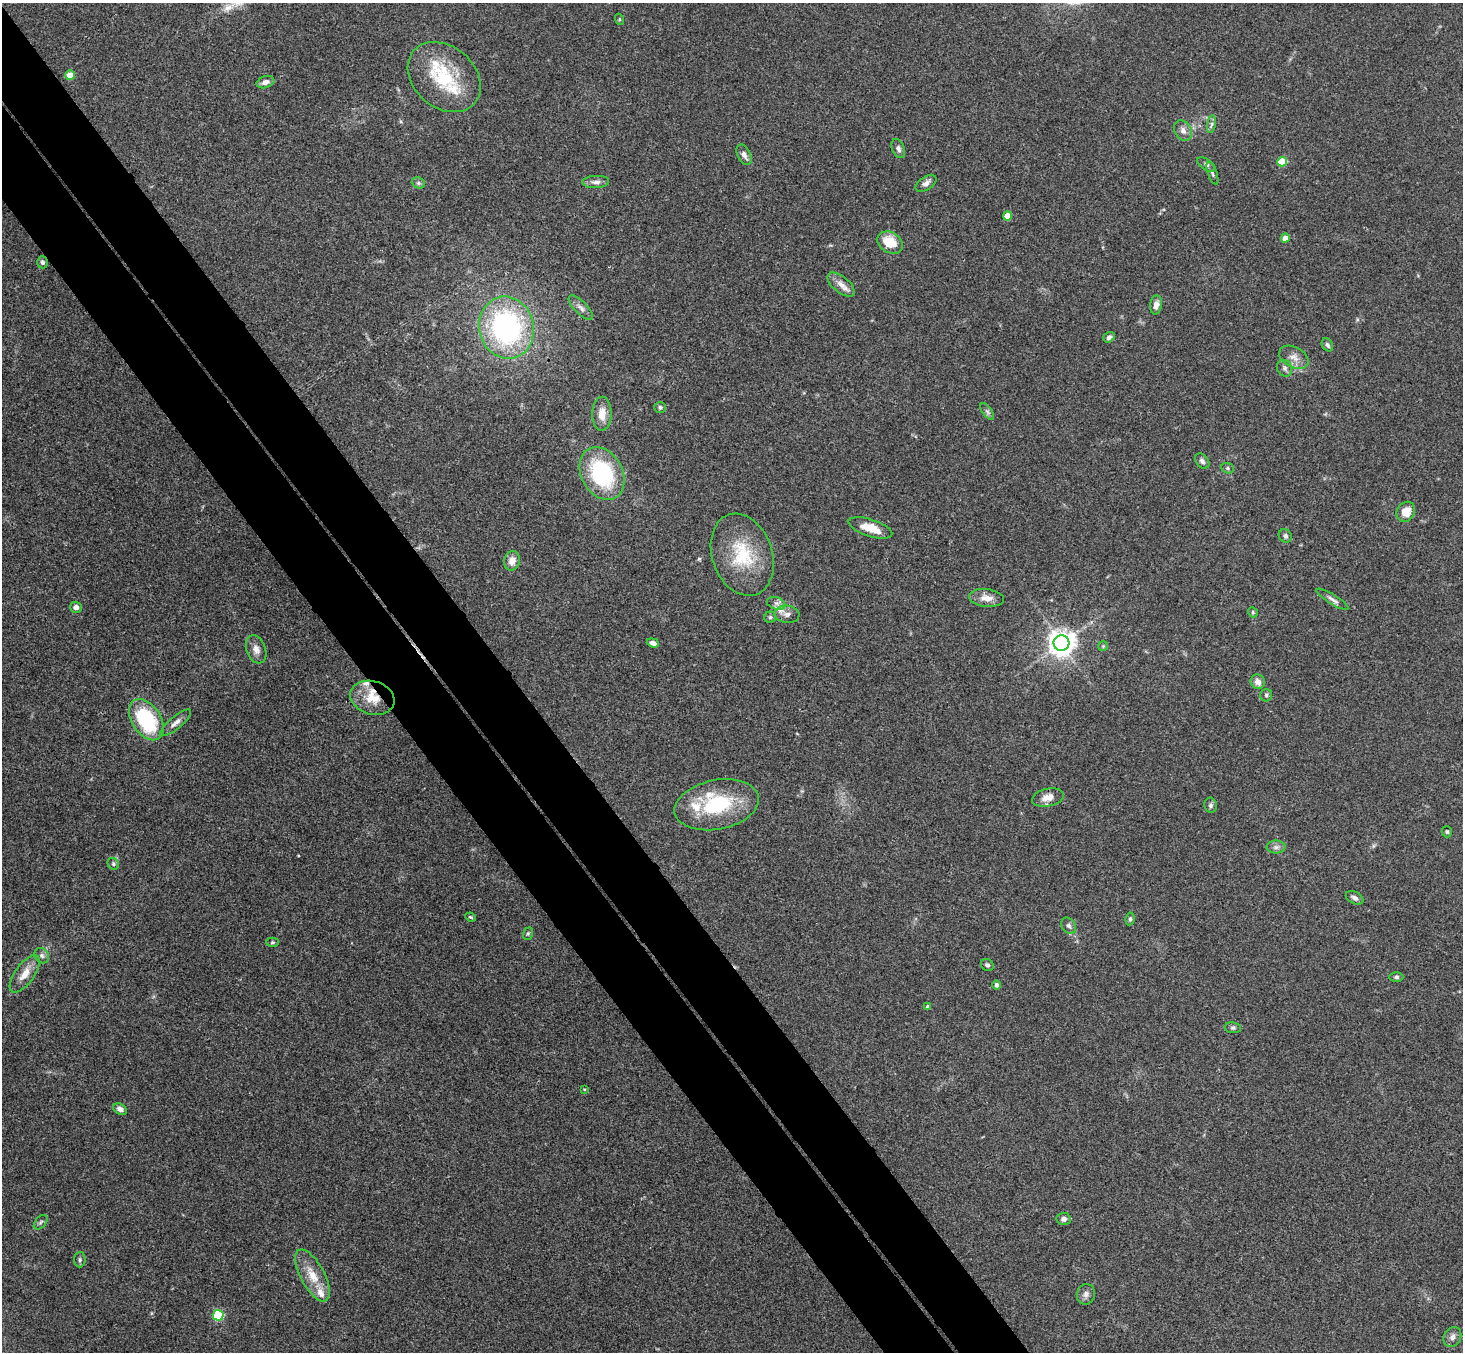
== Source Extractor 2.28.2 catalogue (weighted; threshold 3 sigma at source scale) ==
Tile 11 of 4 x 4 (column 3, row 3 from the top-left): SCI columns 2975-4435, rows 1681-3030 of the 5945 x 5925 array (HDU 1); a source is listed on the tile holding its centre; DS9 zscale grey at full resolution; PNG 1465 x 1354 px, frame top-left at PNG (2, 3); each listed source drawn as its Kron ellipse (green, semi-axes under 4 px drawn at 4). Shown black and unused: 9% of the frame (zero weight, under 3 of 4 exposures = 6% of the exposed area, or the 3 px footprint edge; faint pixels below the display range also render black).
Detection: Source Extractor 2.28.2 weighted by HDU 2 'WHT'; one run over the whole footprint, this tile lists its part. Background 0.22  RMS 0.0085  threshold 0.0381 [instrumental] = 3 sigma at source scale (4.5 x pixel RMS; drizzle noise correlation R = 1.50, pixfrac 1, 0.05/0.05 arcsec/px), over >= 5 px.
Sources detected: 86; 5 inside a brighter listed object's ellipse — not listed separately; the other 81 listed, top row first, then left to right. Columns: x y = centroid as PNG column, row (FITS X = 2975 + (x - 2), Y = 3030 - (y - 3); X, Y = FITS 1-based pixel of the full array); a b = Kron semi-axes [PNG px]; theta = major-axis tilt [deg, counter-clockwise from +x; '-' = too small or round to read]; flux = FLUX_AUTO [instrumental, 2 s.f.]
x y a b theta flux
619 19 5 3 - 0.86
70 75 5 5 - 18
444 77 40 30 -41 60
265 82 9 6 18 4.3
1211 124 9 4 81 2
1183 131 11 8 -57 4.8
898 149 10 6 -68 3
744 155 11 6 -64 4.3
1282 162 5 4 - 36
1206 164 10 5 -33 2.3
1212 173 12 4 -69 2
596 182 13 6 3 4.1
418 183 7 5 -21 1.7
926 183 12 6 34 3.7
1007 216 4 4 - 16
1285 238 4 4 - 10
890 243 14 10 -30 18
42 262 6 5 - 2.2
841 285 16 8 -39 6.7
1156 305 10 6 84 5.2
581 308 16 6 -45 4
506 328 31 27 -75 160
1109 337 6 5 - 2.6
1327 345 7 5 -58 2.1
1294 357 16 10 -28 7.3
1285 368 8 7 - 2.7
660 407 6 5 - 2.1
987 411 10 4 -54 2.2
602 414 17 9 89 11
1202 461 8 6 -48 2.6
1228 468 6 5 - 1.5
602 474 28 20 -61 79
1406 512 10 8 57 11
870 528 23 8 -18 16
1285 536 7 6 - 2.4
742 555 42 30 -71 49
512 561 10 8 76 7.4
986 598 17 9 -6 8.4
1333 599 19 4 -31 3.6
776 603 9 6 -18 3.4
76 607 6 5 - 3.4
1253 612 5 4 - 1.2
787 614 12 8 -6 5.1
770 617 6 5 - 1.5
653 643 6 4 -19 3.6
1061 643 8 7 - 980
1103 646 5 5 - 1.1
256 649 14 9 -70 6
1258 682 7 7 - 5.6
1266 695 6 6 - 1.7
372 698 22 16 -16 21
146 720 23 14 -57 69
175 723 19 6 40 4.8
1048 797 16 9 12 9.2
717 805 43 24 11 63
1211 805 7 6 - 2.2
1447 832 5 5 - 1.4
1276 847 9 6 0 3
113 864 6 5 - 1.5
1355 898 9 6 -27 3
470 917 5 3 - 1.1
1130 919 6 4 82 1.5
1069 926 9 6 -53 2.5
528 934 6 5 - 1.3
273 942 6 4 1 1.3
42 956 8 7 - 2.6
987 965 7 5 -37 2.2
25 974 22 9 55 11
1396 977 7 4 0 1.6
997 985 4 4 - 2.6
928 1007 4 4 - 2.9
1233 1028 8 5 -9 1.9
584 1089 3 3 - 0.78
120 1109 7 5 -35 4
1064 1219 7 6 - 3.5
41 1222 8 5 49 2
80 1260 8 5 88 1.8
312 1275 29 12 -62 16
1086 1294 10 9 - 3.8
218 1315 5 5 - 69
1452 1337 10 8 60 3.7
Overlapping masked pixels (flux is a lower limit): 1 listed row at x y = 372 698